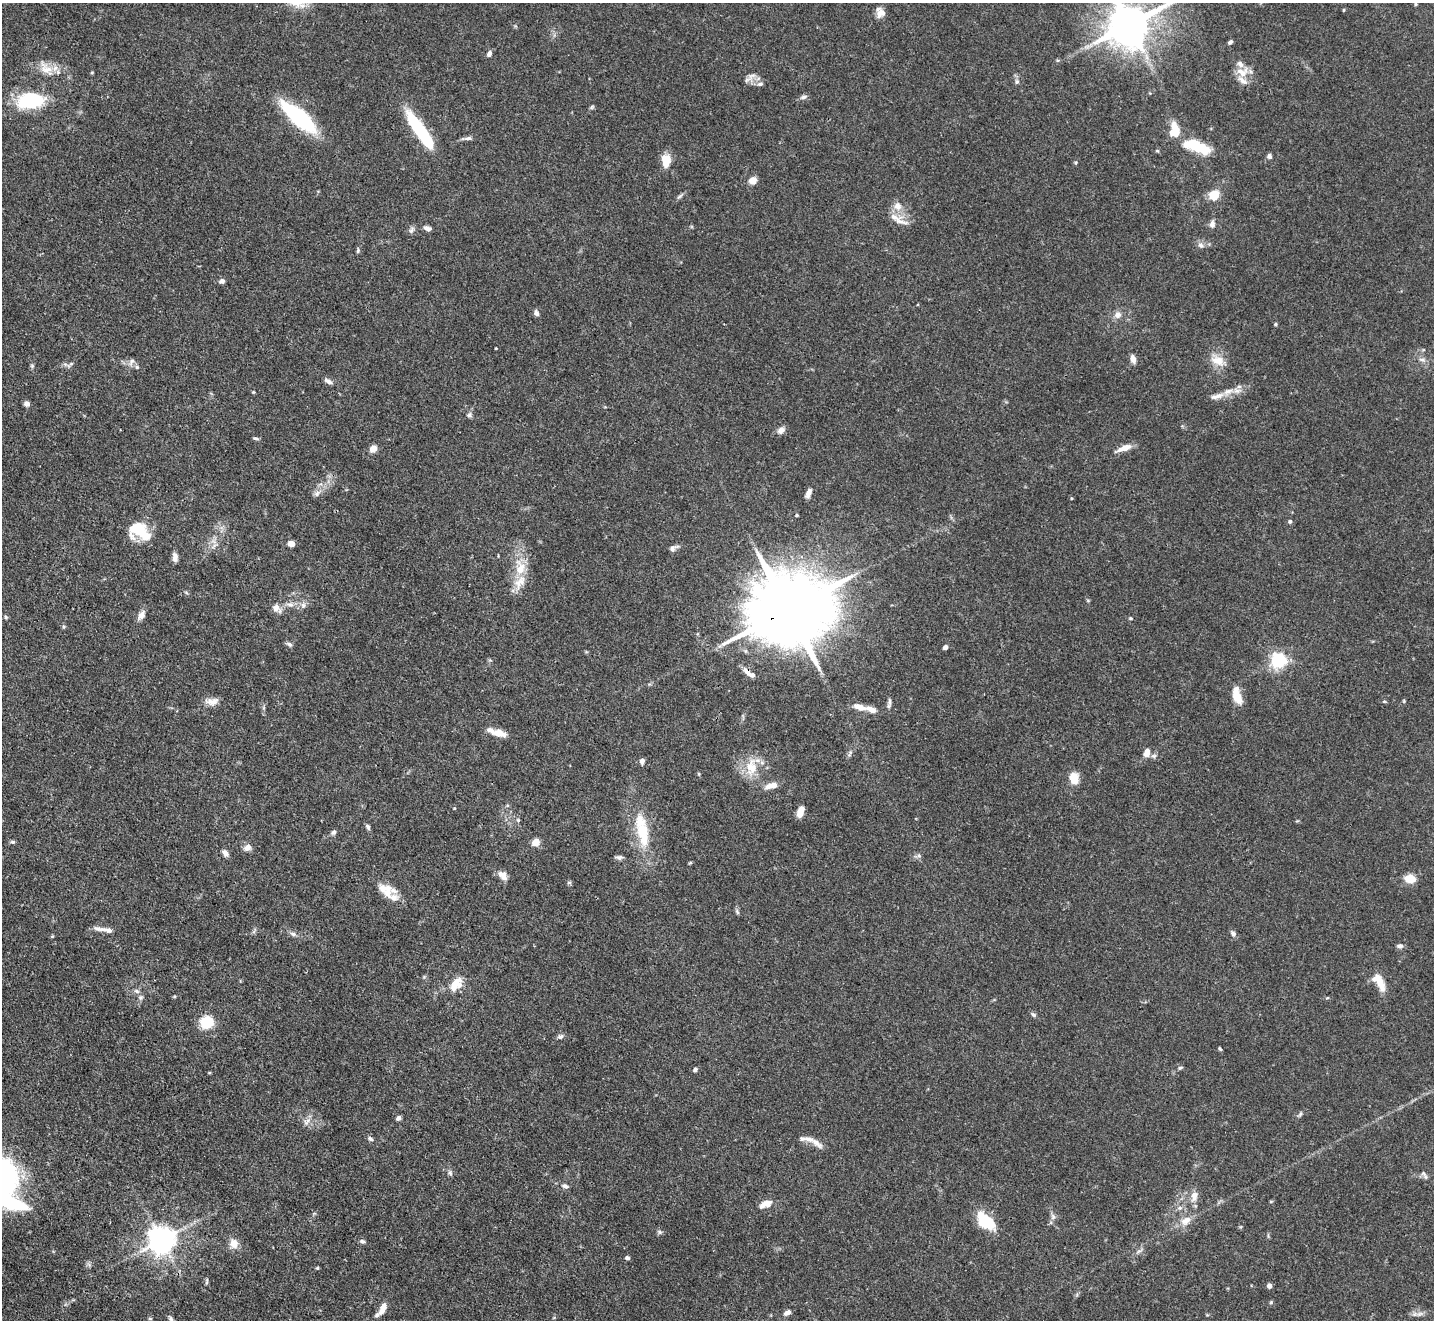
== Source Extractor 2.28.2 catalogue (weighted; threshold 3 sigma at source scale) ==
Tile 7 of 4 x 4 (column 3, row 2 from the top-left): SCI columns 2864-4295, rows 2928-4245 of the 5728 x 5718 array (HDU 1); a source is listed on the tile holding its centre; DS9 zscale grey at full resolution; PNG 1436 x 1322 px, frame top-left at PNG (2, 3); no overlay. Shown black and unused: <1% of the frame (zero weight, under 3 of 4 exposures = <1% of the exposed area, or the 3 px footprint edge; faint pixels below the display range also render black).
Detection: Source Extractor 2.28.2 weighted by HDU 2 'WHT'; one run over the whole footprint, this tile lists its part. Background 0.068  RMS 0.0034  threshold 0.0155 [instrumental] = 3 sigma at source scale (4.5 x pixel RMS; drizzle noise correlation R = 1.50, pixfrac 1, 0.05/0.05 arcsec/px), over >= 5 px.
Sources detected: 162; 15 inside a brighter listed object's ellipse — not listed separately; the other 147 listed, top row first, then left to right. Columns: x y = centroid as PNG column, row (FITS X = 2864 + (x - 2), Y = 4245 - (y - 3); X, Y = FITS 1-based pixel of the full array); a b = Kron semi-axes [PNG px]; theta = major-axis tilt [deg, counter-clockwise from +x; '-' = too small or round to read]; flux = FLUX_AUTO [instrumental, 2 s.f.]
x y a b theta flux
1416 4 4 4 - 0.34
1344 10 5 3 - 0.32
880 12 12 10 -65 2.6
1129 25 13 10 45 1400
1230 42 6 4 43 0.73
489 54 7 5 69 1.2
47 69 21 13 -30 5.5
1242 72 16 13 -2 4.8
751 76 12 6 41 1.7
1017 82 7 5 89 0.81
760 84 8 5 14 0.92
803 97 9 5 16 1
31 101 30 16 5 23
592 107 7 4 53 0.51
299 117 35 12 -41 41
1175 130 15 9 -84 7.7
421 132 42 10 -55 28
468 138 10 5 4 1.1
1197 147 25 9 -21 16
1157 151 5 3 - 0.37
1269 156 6 5 - 0.97
666 161 14 9 88 5.8
753 180 8 7 - 3.1
1214 195 12 11 - 5.4
680 196 9 4 35 0.77
898 206 12 10 -69 3.1
894 217 25 10 -10 4.4
1212 224 9 6 82 1.7
427 228 9 6 -17 1.3
411 230 11 5 61 1
1201 245 9 8 - 1.4
358 251 6 5 - 0.56
222 281 7 6 - 1
536 313 7 5 -74 1.2
1118 315 10 9 - 2
1275 324 5 4 - 0.43
496 348 3 2 - 0.24
1133 359 9 6 -79 2.1
1218 360 20 13 -26 5
1422 360 10 4 -5 1
131 362 11 6 59 1.3
71 364 8 4 37 0.69
32 366 5 5 - 0.52
137 367 5 5 - 0.63
328 381 11 5 -31 1.3
1228 391 18 8 21 3.9
253 392 4 3 - 0.28
27 404 6 6 - 1.2
470 415 8 6 37 0.85
781 430 10 7 45 1.8
255 438 7 4 -10 0.61
1124 448 20 6 21 3.4
373 449 7 6 - 3.2
317 493 11 7 37 1.5
808 493 11 6 68 1.9
797 515 4 3 - 0.36
1290 521 5 4 - 0.73
141 532 21 12 -40 11
214 541 10 4 -31 1.2
291 544 6 5 - 2.8
673 548 12 7 30 1.3
175 557 10 6 -88 1.7
520 568 19 13 89 7.6
290 605 12 4 -5 1.5
303 605 8 6 71 1.1
276 607 11 9 80 2.2
788 610 26 18 23 5200
141 615 13 8 61 1.9
6 617 5 5 - 0.5
1131 618 5 4 - 0.41
289 644 9 5 -31 0.87
945 647 5 4 - 1.4
1278 661 6 6 - 98
748 672 15 7 -46 2.3
1237 696 15 7 -75 7.6
212 701 18 9 4 2.8
889 701 13 5 -87 1
1384 701 5 3 - 0.36
860 707 19 7 -16 3.3
497 733 21 7 -17 4.5
1147 752 11 7 76 2.4
1154 756 7 6 - 0.89
642 761 6 5 - 1.4
751 767 27 15 85 8.1
699 774 5 3 - 0.35
1074 778 9 7 -81 7
771 786 17 7 13 3.2
800 812 10 5 73 3.9
518 820 5 4 - 0.49
368 827 8 4 -62 0.83
334 832 7 6 - 0.88
642 833 41 16 -80 15
12 842 7 5 -2 0.59
536 842 7 6 - 3.9
247 848 8 7 - 2.2
225 853 8 5 -49 1.6
919 856 7 6 - 0.81
619 857 10 5 -2 0.95
690 863 6 3 18 0.37
503 875 12 8 -50 2.9
1410 879 9 7 -10 6.8
569 883 7 4 0 0.49
385 890 25 14 -44 6.4
737 912 8 4 -67 0.64
98 928 17 6 -9 1.9
293 934 8 5 -30 0.99
1233 934 8 6 -57 0.99
52 936 5 4 - 0.31
1400 946 8 6 1 0.96
1379 982 24 10 -57 5.9
454 985 22 11 52 5.3
137 991 8 5 -27 0.91
141 997 7 7 - 0.88
1327 998 5 3 - 0.35
1033 1015 7 5 -38 0.75
207 1022 13 12 - 9.8
560 1036 8 6 13 1
1220 1049 5 3 - 0.44
1180 1068 6 4 19 0.56
695 1070 6 5 - 0.89
398 1118 5 4 - 1.2
307 1122 13 7 47 1.6
370 1139 8 5 -46 0.83
802 1139 9 7 -8 1.1
816 1142 23 7 -43 2.5
450 1173 8 6 -74 0.8
1423 1173 9 7 -38 1.1
565 1186 9 6 -15 1.1
1194 1196 15 9 77 2.8
10 1203 44 14 -16 28
767 1203 13 8 7 2.8
1053 1217 9 6 -76 1.1
985 1221 23 12 -45 14
1186 1221 16 11 33 3.8
659 1232 7 5 -21 0.68
162 1240 8 8 - 480
362 1241 7 6 - 0.79
234 1243 11 10 - 3.4
627 1258 6 5 - 0.69
317 1268 5 4 - 0.41
207 1281 9 3 85 0.56
1269 1286 4 4 - 1.7
383 1308 15 7 66 3
787 1312 8 5 25 1.4
1420 1314 11 5 18 1.3
150 1318 5 3 - 0.35
171 1318 8 5 -52 0.77
Overlapping masked pixels (flux is a lower limit): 2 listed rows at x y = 788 610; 748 672
Isophote crosses this tile's border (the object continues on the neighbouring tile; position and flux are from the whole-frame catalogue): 2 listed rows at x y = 1129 25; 10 1203